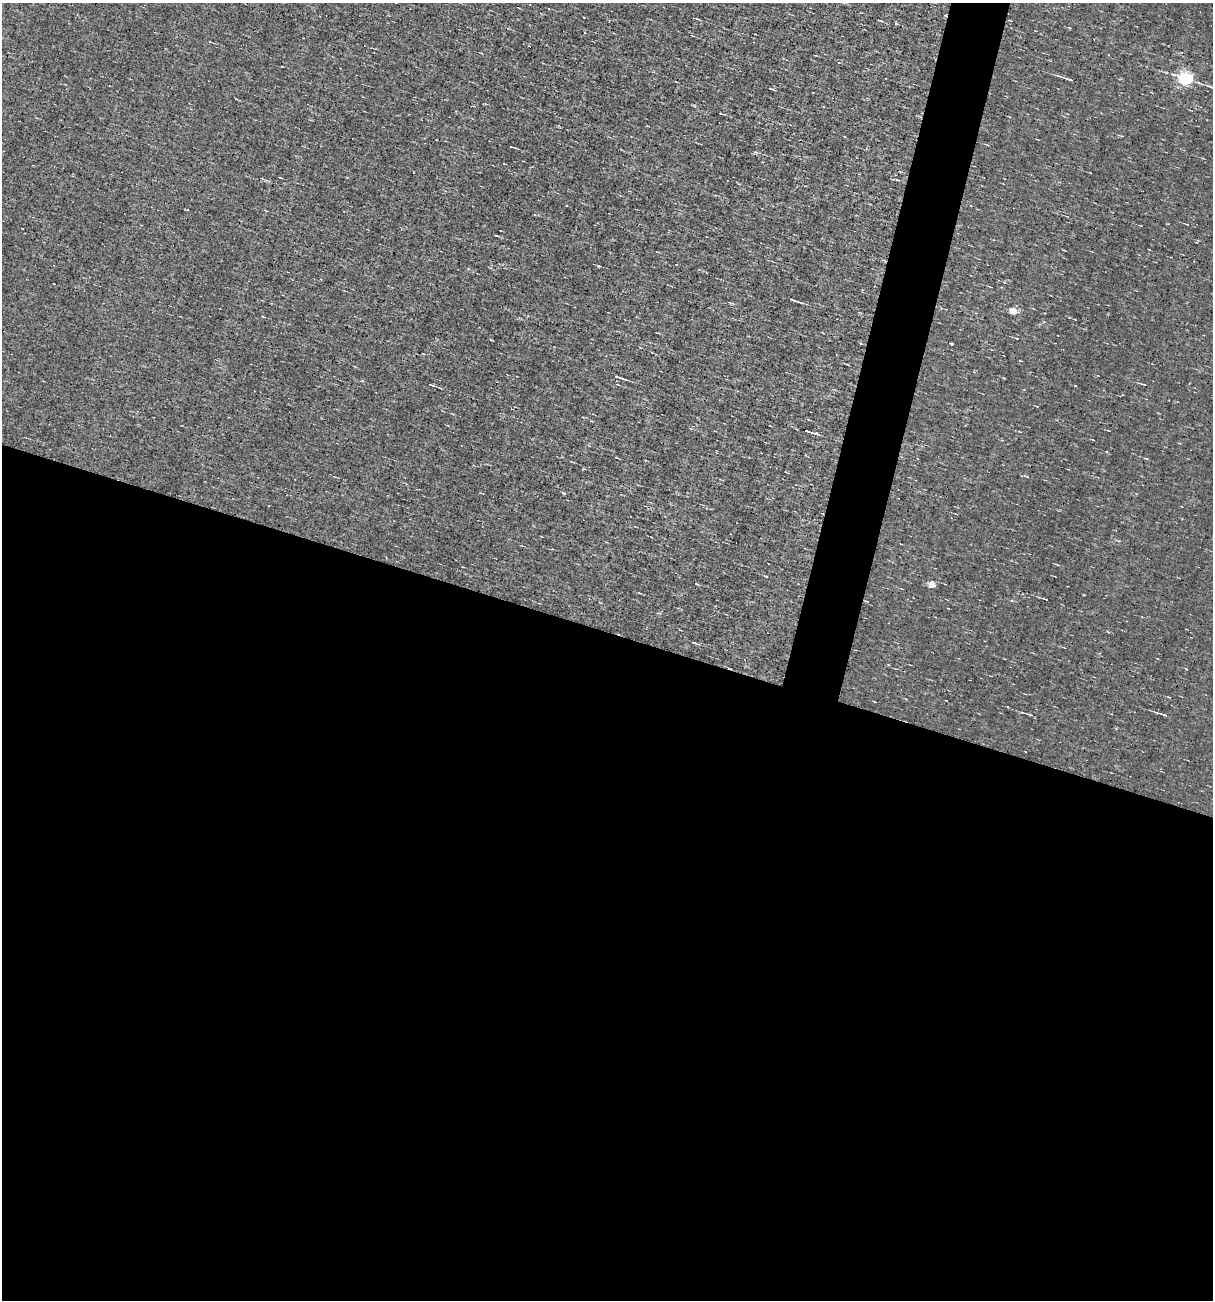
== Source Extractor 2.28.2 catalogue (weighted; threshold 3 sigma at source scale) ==
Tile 14 of 4 x 4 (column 2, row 4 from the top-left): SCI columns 1326-2536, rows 1-1298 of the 5198 x 5194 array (HDU 1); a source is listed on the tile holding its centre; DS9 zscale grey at full resolution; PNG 1215 x 1302 px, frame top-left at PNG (2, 3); no overlay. Shown black and unused: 54% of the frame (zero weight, under 3 of 4 exposures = <1% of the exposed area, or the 3 px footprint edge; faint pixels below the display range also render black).
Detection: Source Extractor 2.28.2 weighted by HDU 2 'WHT'; one run over the whole footprint, this tile lists its part. Background -0.00129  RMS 0.035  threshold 0.158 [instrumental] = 3 sigma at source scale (4.5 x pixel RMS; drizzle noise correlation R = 1.50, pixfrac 1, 0.05/0.05 arcsec/px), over >= 5 px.
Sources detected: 25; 1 cosmic-ray / hot-pixel residue — not listed; the other 24 listed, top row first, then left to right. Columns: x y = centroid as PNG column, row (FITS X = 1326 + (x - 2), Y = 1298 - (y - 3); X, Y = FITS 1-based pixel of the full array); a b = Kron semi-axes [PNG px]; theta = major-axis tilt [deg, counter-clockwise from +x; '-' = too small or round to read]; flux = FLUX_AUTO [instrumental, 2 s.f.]
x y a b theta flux
1069 79 12 3 -18 11
1186 79 6 5 - 690
771 89 6 2 -13 3.4
720 113 4 2 - 2.9
512 147 4 2 - 2.6
755 152 5 4 - 4.7
497 236 4 2 - 2.9
599 266 3 3 - 18
793 300 10 2 -19 10
1013 311 5 4 - 56
1017 338 5 2 - 2.7
952 344 3 3 - 4.9
618 377 12 3 -19 10
431 385 5 3 - 4.6
1144 385 6 3 -8 4.4
807 431 8 2 -19 8.6
1147 458 5 2 - 3.7
1027 476 6 3 -19 4.1
932 584 5 4 - 58
639 593 6 3 -14 3.5
1045 599 5 2 - 4.1
866 601 5 3 - 2.9
1163 714 14 3 -17 11
1030 715 7 3 -16 6.6
Unlisted compact peaks at least as high as the median listed source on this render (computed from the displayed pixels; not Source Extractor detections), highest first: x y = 1075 386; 766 576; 616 457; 1004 282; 1004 378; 1108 632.